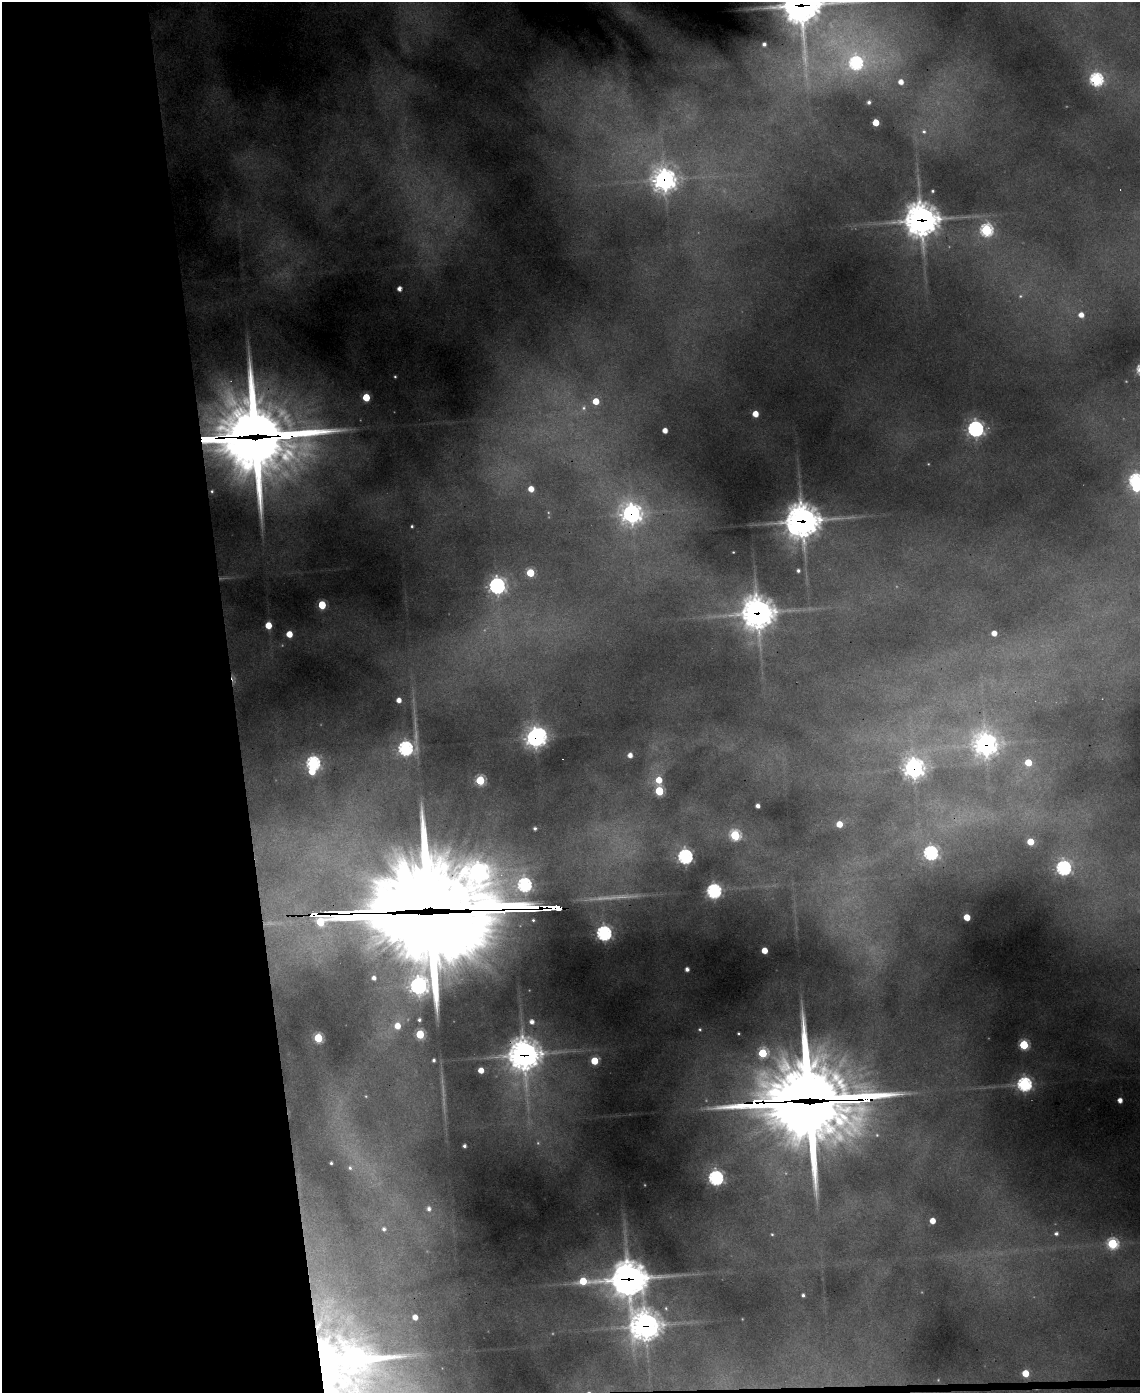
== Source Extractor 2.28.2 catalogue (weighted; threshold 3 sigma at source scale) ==
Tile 5 of 4 x 3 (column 1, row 2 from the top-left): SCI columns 1-1138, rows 1624-3014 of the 4554 x 4534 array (HDU 1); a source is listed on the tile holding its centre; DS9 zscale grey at full resolution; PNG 1142 x 1395 px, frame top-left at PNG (2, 2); no overlay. Shown black and unused: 21% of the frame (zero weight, under 3 of 4 exposures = <1% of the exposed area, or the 3 px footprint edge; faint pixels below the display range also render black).
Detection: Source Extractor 2.28.2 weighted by HDU 2 'WHT'; one run over the whole footprint, this tile lists its part. Background 0.73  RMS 0.023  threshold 0.104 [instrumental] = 3 sigma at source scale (4.5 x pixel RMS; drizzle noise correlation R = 1.50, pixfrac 1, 0.05/0.05 arcsec/px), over >= 5 px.
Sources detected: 116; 3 too faint to see at this stretch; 4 inside a brighter object's white glare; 1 cosmic-ray / hot-pixel residue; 3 long thin detections or spike segments (spike, bleed or trail) — not listed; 6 inside a brighter listed object's ellipse — not listed separately; the other 99 listed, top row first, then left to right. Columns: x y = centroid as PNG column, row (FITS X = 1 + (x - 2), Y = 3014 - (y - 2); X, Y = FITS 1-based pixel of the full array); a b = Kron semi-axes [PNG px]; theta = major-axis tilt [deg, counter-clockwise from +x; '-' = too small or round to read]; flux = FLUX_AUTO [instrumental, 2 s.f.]
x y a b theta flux
801 5 18 17 - 3700
764 44 4 4 - 6.7
856 63 7 7 - 390
1096 79 6 6 - 400
901 82 5 5 - 19
869 102 4 3 - 5.4
876 122 5 4 - 50
924 131 6 6 - 7.4
664 180 10 9 - 1300
933 191 4 3 - 3.3
921 220 13 13 - 2900
986 230 6 6 - 300
399 289 4 4 - 14
1081 315 5 5 - 19
395 377 3 3 - 2.3
366 397 5 5 - 80
596 401 5 5 - 49
584 408 7 6 - 6.6
755 414 5 4 - 33
975 429 7 6 - 740
665 430 4 4 - 20
255 436 38 28 -77 9300
1136 480 6 6 - 430
531 489 5 4 - 26
212 491 5 5 - 4.2
631 514 9 9 - 910
802 521 14 13 - 2900
412 526 3 3 - 3
733 552 3 2 - 1.5
798 571 3 3 - 5
530 573 5 5 - 98
497 586 7 7 - 700
322 605 5 5 - 110
758 613 12 12 - 2600
268 625 5 5 - 48
994 633 4 4 - 19
289 634 5 4 - 40
399 700 4 4 - 15
536 737 11 8 36 1100
986 744 10 9 - 1200
405 748 6 6 - 490
630 755 4 4 - 14
1028 762 5 5 - 52
313 763 6 6 - 460
914 768 8 8 - 1200
480 780 5 5 - 170
659 780 6 6 - 38
659 791 5 5 - 150
758 806 4 4 - 9.9
839 824 5 5 - 34
535 828 4 3 - 4.9
735 835 6 5 - 190
1030 842 5 5 - 57
930 853 6 6 - 420
685 857 6 6 - 630
1063 868 6 6 - 580
524 885 7 6 - 440
714 891 6 6 - 560
555 907 44 9 -5 1200
967 917 5 4 - 47
318 918 38 20 -31 470
533 920 3 3 - 2.4
427 921 86 77 -25 23000
604 933 6 6 - 580
764 950 4 4 - 36
687 969 4 4 - 9.6
419 1020 3 3 - 4.7
532 1022 6 5 - 13
397 1026 6 5 - 30
700 1029 5 5 - 3.6
739 1033 3 3 - 2.7
420 1034 5 5 - 130
318 1038 5 5 - 150
1024 1045 5 5 - 160
763 1053 5 5 - 150
524 1055 13 12 - 2700
434 1060 3 3 - 4.6
594 1061 5 5 - 81
481 1070 4 4 - 29
1024 1084 6 6 - 480
1120 1100 4 4 - 11
811 1101 70 29 1 26000
464 1146 3 3 - 5.6
331 1163 3 3 - 3.1
350 1168 6 5 - 5.2
716 1178 7 6 - 500
429 1209 5 4 - 7.6
932 1221 4 4 - 29
384 1229 4 4 - 5.7
772 1234 5 4 - 2.7
1056 1234 5 4 - 5.6
1112 1244 6 6 - 240
628 1279 15 13 7 3500
583 1281 8 5 -3 84
803 1295 4 3 - 4.6
415 1317 4 4 - 18
645 1326 13 12 - 2100
325 1361 42 34 -65 1200
1025 1373 5 5 - 59
Overlapping masked pixels (flux is a lower limit): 18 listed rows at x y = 801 5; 664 180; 921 220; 255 436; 631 514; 802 521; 758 613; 536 737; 986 744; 914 768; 555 907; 318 918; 427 921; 524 1055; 811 1101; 628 1279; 645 1326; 325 1361
Isophote crosses this tile's border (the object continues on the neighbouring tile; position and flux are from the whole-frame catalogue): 3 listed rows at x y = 801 5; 1136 480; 325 1361